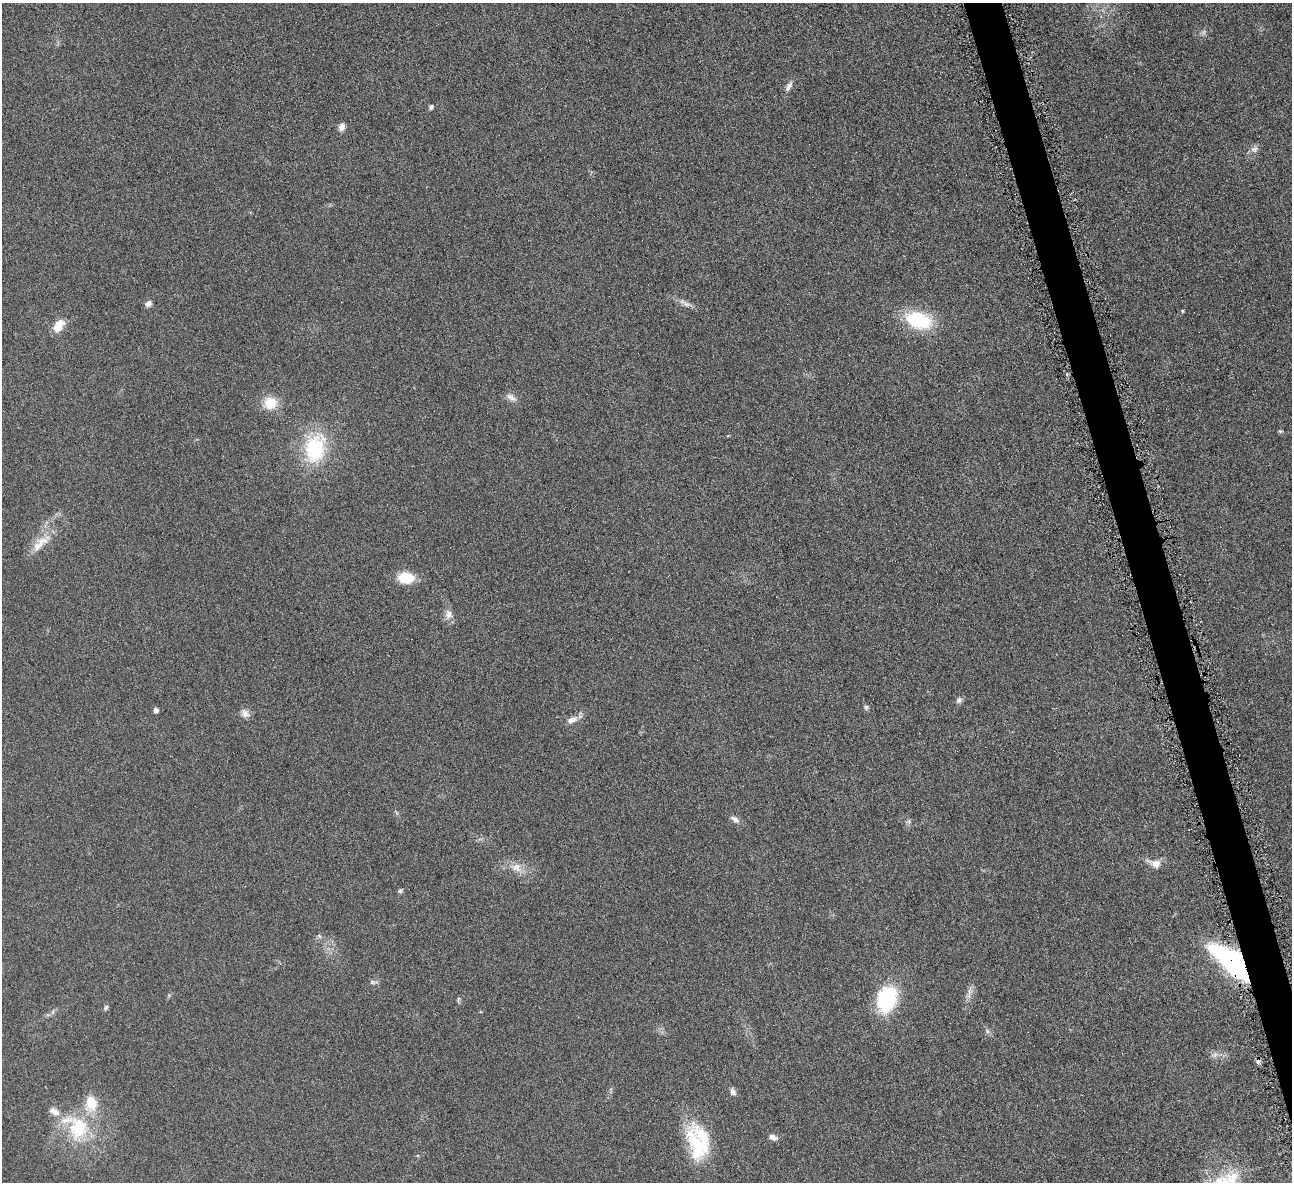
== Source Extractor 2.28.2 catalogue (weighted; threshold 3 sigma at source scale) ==
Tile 6 of 4 x 4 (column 2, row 2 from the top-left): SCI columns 1297-2586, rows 2518-3697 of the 5171 x 5154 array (HDU 1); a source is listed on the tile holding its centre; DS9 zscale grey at full resolution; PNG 1294 x 1184 px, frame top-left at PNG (2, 3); no overlay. Shown black and unused: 3% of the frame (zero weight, under 4 of 8 exposures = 1% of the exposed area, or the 3 px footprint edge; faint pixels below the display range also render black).
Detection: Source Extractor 2.28.2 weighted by HDU 2 'WHT'; one run over the whole footprint, this tile lists its part. Background 0.0978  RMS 0.0094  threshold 0.0383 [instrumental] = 3 sigma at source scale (4.09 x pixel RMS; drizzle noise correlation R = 1.36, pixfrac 0.8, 0.05/0.05 arcsec/px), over >= 5 px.
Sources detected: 44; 1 cosmic-ray / hot-pixel residue — not listed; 4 inside a brighter listed object's ellipse — not listed separately; the other 39 listed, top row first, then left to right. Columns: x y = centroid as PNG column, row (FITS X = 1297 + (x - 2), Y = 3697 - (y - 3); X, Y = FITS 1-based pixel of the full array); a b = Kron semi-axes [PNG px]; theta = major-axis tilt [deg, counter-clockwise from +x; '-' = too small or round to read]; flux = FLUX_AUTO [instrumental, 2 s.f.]
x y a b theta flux
789 86 13 6 60 3.9
431 107 5 4 - 2.3
341 127 9 7 71 4.6
1254 149 11 8 29 3.8
148 304 9 7 27 3.3
686 304 10 6 -10 3.5
1182 311 4 4 - 0.91
918 320 21 13 -17 68
58 325 15 9 53 13
511 397 14 7 -31 4.5
270 403 17 17 - 16
1281 431 6 4 17 1
315 448 41 27 79 56
38 545 29 11 56 15
406 578 17 11 -2 21
448 614 13 10 -81 5.9
959 700 9 7 45 2.5
866 707 7 6 - 1.7
156 710 4 4 - 4.8
245 713 12 10 -40 4.8
572 720 14 8 23 6.1
735 819 13 7 -39 4
909 822 7 4 -72 1.7
1156 864 10 9 - 7.1
516 868 14 12 -38 8.4
400 891 6 5 - 1.6
319 936 6 4 -46 1.4
1236 964 30 11 -38 350
373 982 11 5 -3 2.1
969 992 9 3 -85 2.4
458 999 9 3 77 1.3
886 999 23 16 69 75
106 1007 7 5 71 1.6
987 1031 7 4 -72 1.7
1215 1055 8 5 46 2.5
733 1092 9 6 -59 3.3
78 1128 34 28 88 51
773 1137 10 7 -22 4
698 1147 47 25 -71 53
Overlapping masked pixels (flux is a lower limit): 1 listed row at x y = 1236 964